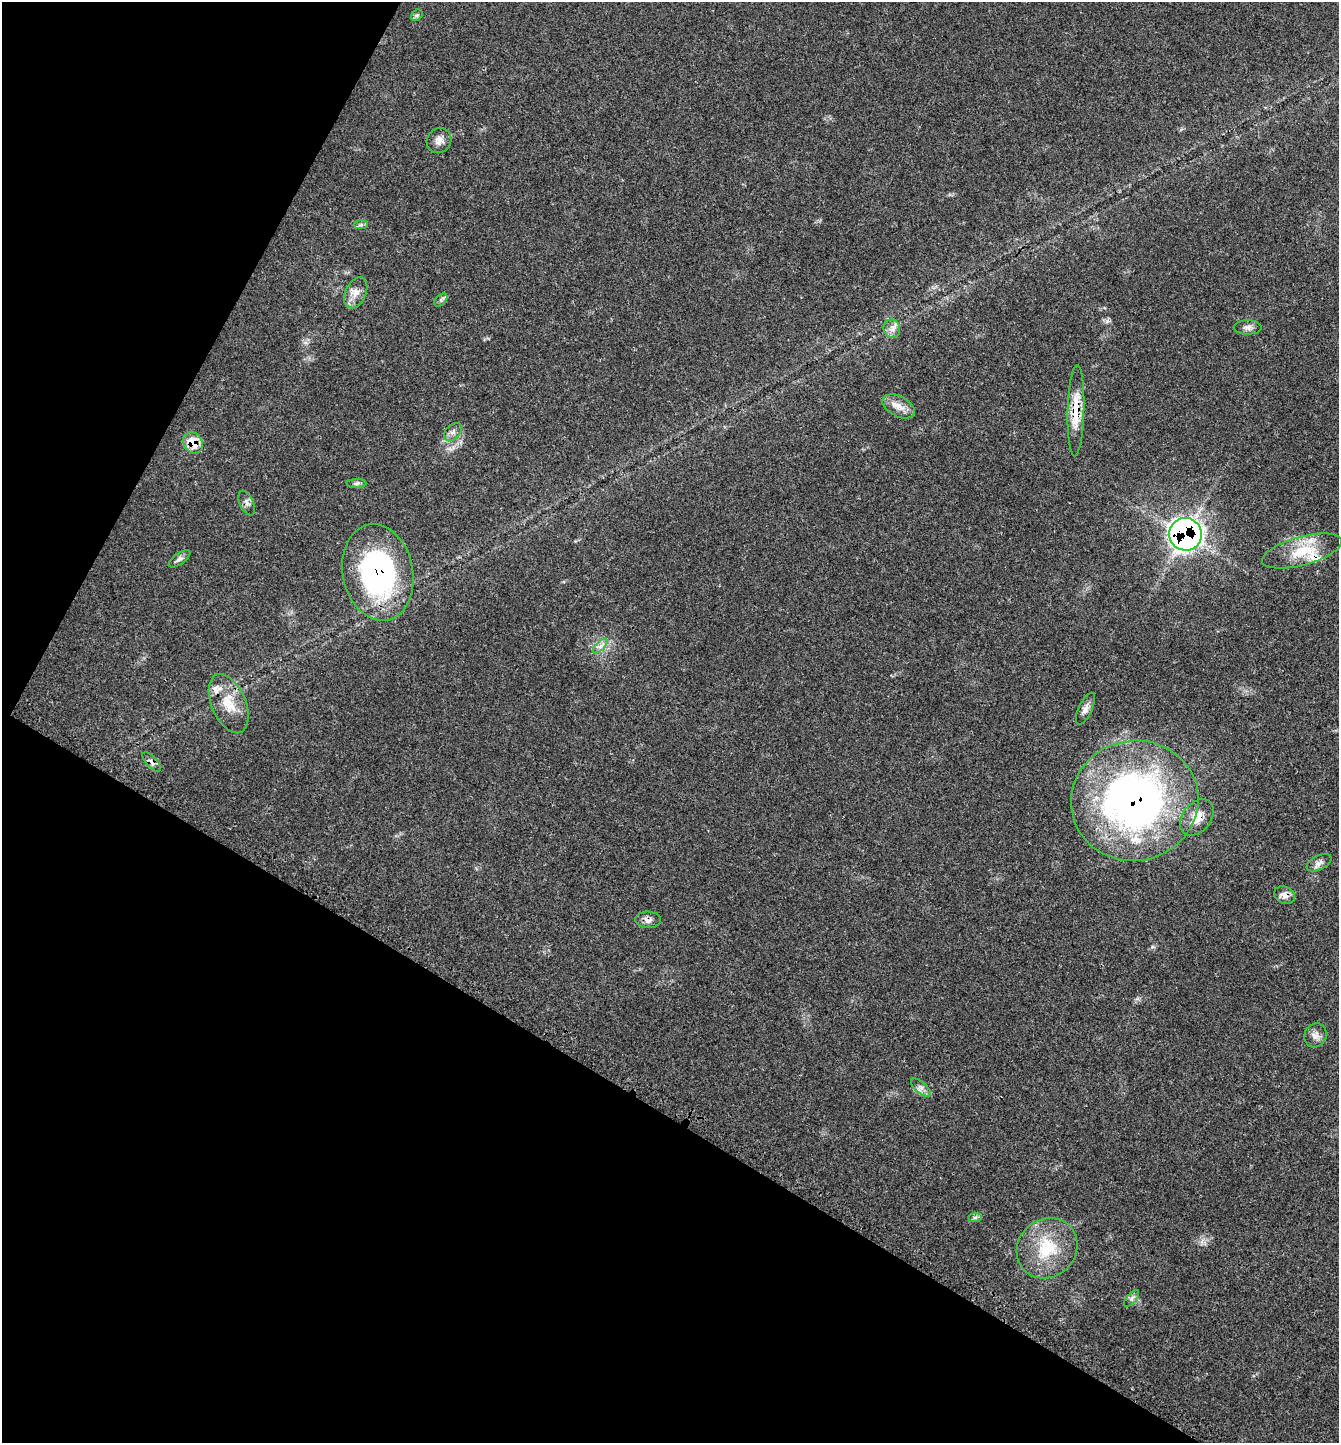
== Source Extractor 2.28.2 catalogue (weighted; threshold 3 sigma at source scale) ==
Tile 9 of 4 x 4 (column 1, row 3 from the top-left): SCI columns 185-1521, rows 1484-2924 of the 5851 x 5844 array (HDU 1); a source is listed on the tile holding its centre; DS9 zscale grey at full resolution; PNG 1341 x 1445 px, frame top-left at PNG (2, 2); each listed source drawn as its Kron ellipse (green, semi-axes under 4 px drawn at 4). Shown black and unused: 30% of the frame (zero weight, under 3 of 4 exposures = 2% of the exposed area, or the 3 px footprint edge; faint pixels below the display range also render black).
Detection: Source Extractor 2.28.2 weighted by HDU 2 'WHT'; one run over the whole footprint, this tile lists its part. Background 0.0451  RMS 0.0045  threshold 0.0202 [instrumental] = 3 sigma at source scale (4.5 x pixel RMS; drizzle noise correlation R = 1.50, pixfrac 1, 0.05/0.05 arcsec/px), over >= 5 px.
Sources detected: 34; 3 inside a brighter listed object's ellipse — not listed separately; the other 31 listed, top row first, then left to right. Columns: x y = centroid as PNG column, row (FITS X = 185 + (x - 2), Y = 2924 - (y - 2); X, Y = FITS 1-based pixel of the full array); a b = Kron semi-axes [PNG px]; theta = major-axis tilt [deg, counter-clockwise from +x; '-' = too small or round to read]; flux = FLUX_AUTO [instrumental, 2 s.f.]
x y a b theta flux
417 15 6 5 - 0.76
439 140 13 12 - 3
361 225 7 4 0 0.92
356 293 16 10 65 4
441 300 8 5 43 1
1248 327 14 7 0 2
892 329 9 8 - 2.4
899 406 17 10 -28 4.2
1076 411 46 8 88 12
453 432 10 7 46 1.8
193 443 11 9 -51 8.2
356 483 10 4 1 1
247 503 13 6 -65 1.7
1185 534 16 16 - 210
1302 551 41 14 15 14
179 559 12 5 34 1.4
378 572 49 35 -79 82
600 646 9 3 45 1.4
229 704 31 17 -67 11
1085 709 17 6 65 2.4
152 762 12 5 -47 1.7
1135 801 64 60 11 210
1197 817 20 14 52 6.6
1319 863 13 7 27 2
1284 895 11 8 -23 2.6
648 920 13 8 -3 2.3
1315 1035 12 11 - 2.8
921 1087 12 5 -41 1.9
975 1217 7 4 1 0.83
1047 1248 32 29 43 21
1132 1298 10 5 51 1.3
Overlapping masked pixels (flux is a lower limit): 10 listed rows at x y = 1076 411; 193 443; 1185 534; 1302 551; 378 572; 152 762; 1135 801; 1197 817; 1284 895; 648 920